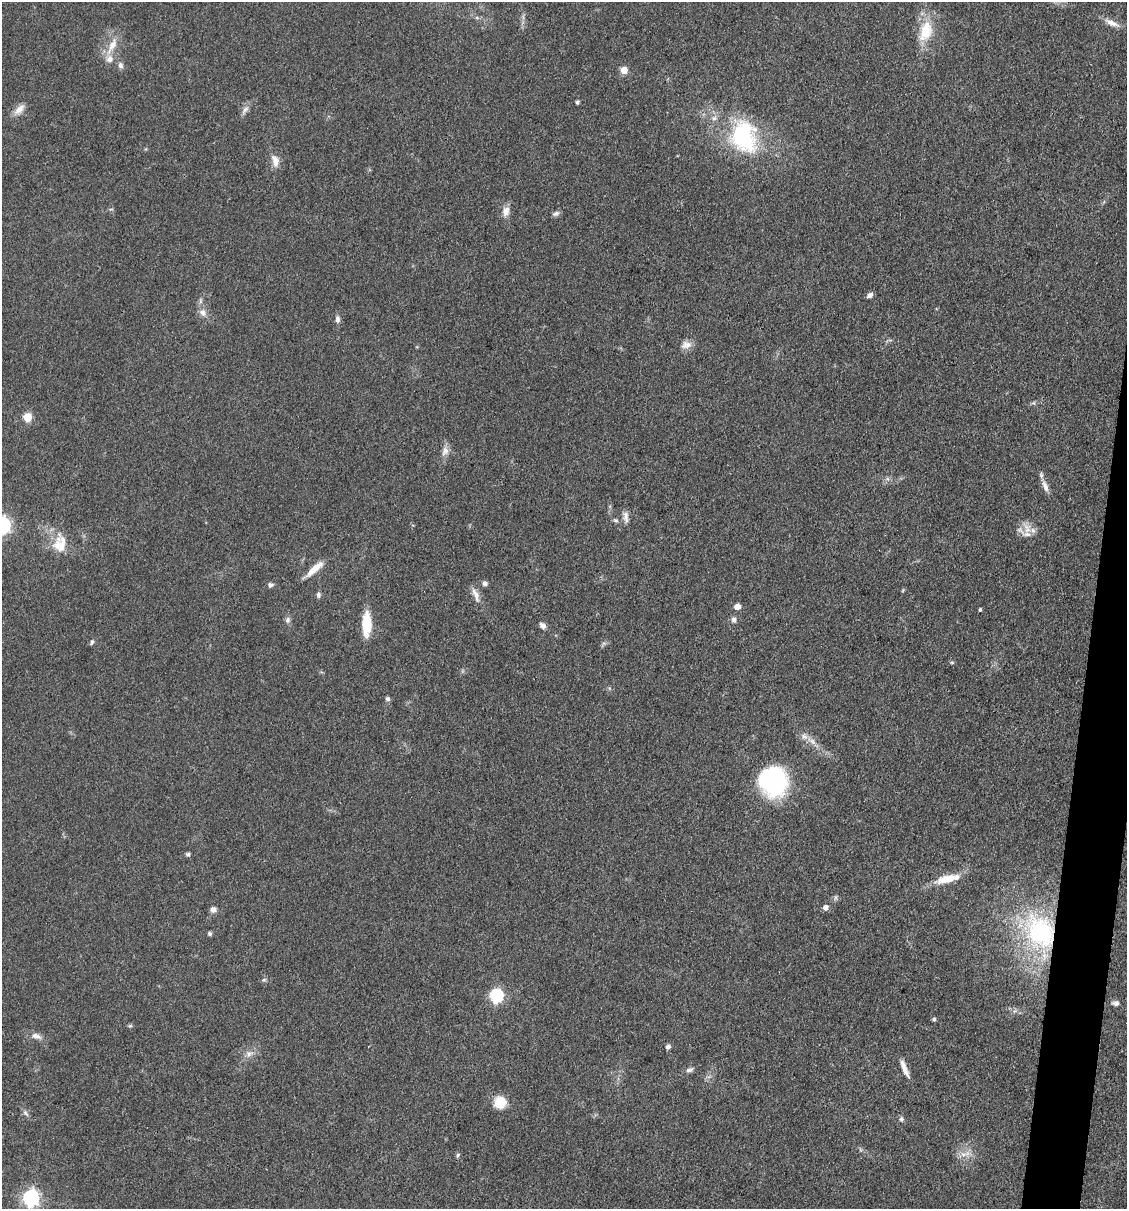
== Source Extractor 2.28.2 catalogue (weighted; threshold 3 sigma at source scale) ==
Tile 6 of 4 x 4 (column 2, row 2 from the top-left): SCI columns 1358-2482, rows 2415-3621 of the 4848 x 4827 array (HDU 1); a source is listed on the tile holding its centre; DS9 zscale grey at full resolution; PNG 1129 x 1211 px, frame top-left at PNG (2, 2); no overlay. Shown black and unused: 3% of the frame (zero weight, under 3 of 4 exposures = <1% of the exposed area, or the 3 px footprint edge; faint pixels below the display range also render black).
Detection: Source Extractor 2.28.2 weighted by HDU 2 'WHT'; one run over the whole footprint, this tile lists its part. Background 0.0764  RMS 0.0059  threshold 0.0266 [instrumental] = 3 sigma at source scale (4.5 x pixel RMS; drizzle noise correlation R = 1.50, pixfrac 1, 0.05/0.05 arcsec/px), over >= 5 px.
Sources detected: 67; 3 inside a brighter listed object's ellipse — not listed separately; the other 64 listed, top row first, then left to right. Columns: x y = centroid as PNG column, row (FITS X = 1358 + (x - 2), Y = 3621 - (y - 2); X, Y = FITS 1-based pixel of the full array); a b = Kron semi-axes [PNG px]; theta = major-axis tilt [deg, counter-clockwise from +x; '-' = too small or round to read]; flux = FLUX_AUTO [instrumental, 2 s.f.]
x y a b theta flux
477 18 6 4 -20 1
1112 23 19 7 -20 4.8
925 31 28 16 74 19
112 45 26 9 64 8.4
121 65 9 7 -75 2.2
624 70 8 7 - 5
577 102 4 4 - 1.4
19 109 17 8 45 4.6
245 110 15 6 55 2.8
744 136 39 29 -76 60
275 161 17 9 -76 5.3
506 211 14 9 74 4.3
556 213 10 6 21 1.7
870 295 7 5 35 2.1
203 313 11 9 -48 3.7
337 319 10 6 -86 2.3
686 345 15 10 12 4.1
1033 403 6 5 - 1
28 417 5 5 - 22
445 451 13 8 67 3.7
1045 486 17 7 -65 4.2
626 517 16 7 -83 3.1
615 520 7 5 -16 1.2
2 525 7 6 - 160
1027 528 17 10 -79 6.6
60 544 25 16 82 13
314 569 23 7 42 8.6
485 583 6 6 - 1.8
270 585 7 5 12 1.7
475 594 22 7 -69 4.4
318 595 7 6 - 1.5
737 606 6 6 - 3.7
980 610 4 3 - 0.97
288 620 9 7 80 1.8
734 620 8 6 -77 2
367 624 27 9 90 16
542 625 9 7 -43 2.3
92 642 8 4 68 1.1
952 662 6 4 -1 0.72
387 699 6 5 - 1.4
812 741 16 6 -33 4.1
773 781 31 28 -62 66
188 854 6 5 - 1.2
947 879 31 9 13 12
825 907 5 5 - 3.3
213 910 6 6 - 2.8
1040 931 54 40 -57 90
210 934 5 5 - 1.1
264 980 6 4 1 0.89
496 996 6 6 - 83
1116 1003 7 5 -3 2.1
934 1019 4 4 - 1.3
130 1026 6 4 1 0.8
38 1037 9 8 - 2.9
668 1047 7 5 17 1.4
249 1054 11 8 43 3.3
904 1068 23 6 -67 4.9
689 1070 11 6 19 1.9
500 1102 13 13 - 12
25 1113 10 5 -51 1.8
901 1119 7 6 - 1.4
964 1154 11 6 -10 3.8
457 1155 7 5 46 1.1
31 1198 7 6 - 180
Overlapping masked pixels (flux is a lower limit): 1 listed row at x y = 1040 931
Isophote crosses this tile's border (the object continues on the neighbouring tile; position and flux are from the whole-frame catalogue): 3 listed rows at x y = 2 525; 1116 1003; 31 1198